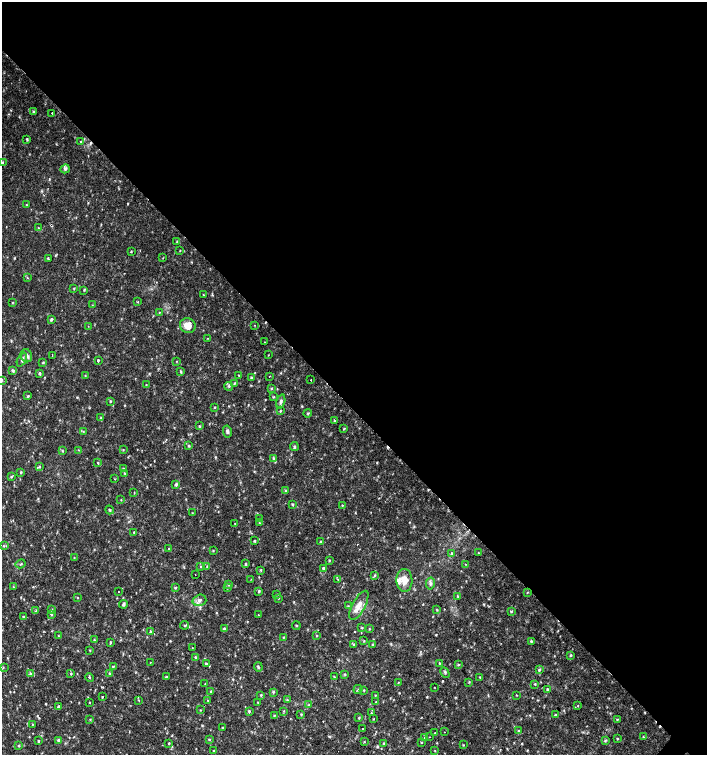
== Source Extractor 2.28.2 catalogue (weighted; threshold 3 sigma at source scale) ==
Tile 3 of 4 x 4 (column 3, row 1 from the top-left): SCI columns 3045-4453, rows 4517-6022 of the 6023 x 6029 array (HDU 1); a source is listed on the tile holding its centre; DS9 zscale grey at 2 x 2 block average (1 PNG px = mean of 2 x 2 image px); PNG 709 x 757 px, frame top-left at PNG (2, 2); each listed source drawn as its Kron ellipse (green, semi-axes under 4 px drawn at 4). Shown black and unused: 54% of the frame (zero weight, under 2 of 3 exposures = <1% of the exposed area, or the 3 px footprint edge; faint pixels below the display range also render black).
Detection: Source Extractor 2.28.2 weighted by HDU 2 'WHT'; one run over the whole footprint, this tile lists its part. Background 0.0332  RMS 0.0036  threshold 0.0164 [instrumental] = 3 sigma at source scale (4.5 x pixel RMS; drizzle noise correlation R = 1.50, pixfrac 1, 0.0396/0.0396 arcsec/px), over >= 5 px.
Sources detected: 229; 6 cosmic-ray / hot-pixel residue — neither listed nor drawn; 2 inside a brighter listed object's ellipse — not listed separately; the other 221 listed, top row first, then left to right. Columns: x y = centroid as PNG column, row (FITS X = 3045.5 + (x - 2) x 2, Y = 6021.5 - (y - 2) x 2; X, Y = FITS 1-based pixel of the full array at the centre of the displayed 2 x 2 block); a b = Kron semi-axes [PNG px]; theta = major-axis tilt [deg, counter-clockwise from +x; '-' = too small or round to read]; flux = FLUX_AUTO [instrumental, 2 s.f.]
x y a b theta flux
33 112 3 2 - 0.77
52 113 2 2 - 0.76
27 140 4 2 - 0.78
81 142 3 2 - 0.97
2 162 4 3 - 0.88
65 169 5 4 - 2
26 205 2 2 - 0.55
38 228 3 2 - 0.67
177 241 3 2 - 0.6
131 251 3 2 - 0.69
180 251 3 2 - 0.42
48 258 4 2 - 1
163 258 3 2 - 0.38
27 278 3 2 - 0.99
74 289 4 2 - 0.63
84 290 3 3 - 0.68
203 295 3 2 - 0.45
12 302 4 2 - 0.64
137 302 3 2 - 0.54
92 305 3 2 - 0.37
159 312 3 2 - 0.48
51 319 3 2 - 1.8
254 325 3 2 - 0.38
88 326 3 2 - 0.35
188 326 8 7 - 9.5
207 338 3 2 - 0.34
264 342 2 2 - 1.1
52 355 2 2 - 0.38
268 355 3 2 - 0.35
26 356 7 5 -68 3.4
22 360 7 3 64 2.1
98 360 3 2 - 0.99
177 361 3 2 - 0.44
43 363 3 2 - 0.76
13 371 4 4 - 1.3
181 372 4 3 - 0.95
39 374 4 3 - 1.1
85 375 3 2 - 0.53
239 375 3 2 - 0.49
269 376 2 2 - 0.91
252 378 4 3 - 0.82
2 380 4 3 - 0.86
311 380 2 2 - 0.54
234 383 3 2 - 0.69
146 385 3 2 - 0.45
228 386 5 2 - 1
272 388 3 2 - 0.63
28 396 3 3 - 1
273 397 4 2 - 0.72
110 401 3 2 - 0.62
281 401 7 4 74 2.1
215 408 3 2 - 0.66
280 411 4 2 - 0.64
308 413 4 2 - 0.81
101 418 3 3 - 0.82
334 420 3 2 - 0.57
199 426 3 2 - 0.77
344 429 4 2 - 0.7
83 431 3 2 - 0.57
227 431 6 4 -78 1.8
189 446 4 3 - 0.91
294 447 4 4 - 1.2
62 450 4 2 - 0.73
79 450 3 2 - 0.61
123 450 3 2 - 0.59
273 459 4 3 - 1.2
98 463 3 2 - 0.64
39 467 3 3 - 0.68
123 469 4 3 - 0.8
21 473 3 2 - 0.69
124 473 3 2 - 0.55
11 477 3 3 - 0.83
115 479 3 2 - 0.42
176 484 4 3 - 1.4
286 491 3 2 - 0.69
134 493 3 2 - 0.45
121 500 3 2 - 0.49
293 505 4 2 - 0.86
342 505 3 2 - 0.75
110 510 4 2 - 0.95
192 513 3 2 - 0.51
260 519 3 2 - 0.61
235 523 3 2 - 0.34
259 523 4 2 - 0.68
134 532 3 2 - 0.5
254 541 4 2 - 0.89
320 542 2 2 - 0.84
3 546 3 2 - 0.61
169 549 2 2 - 0.5
213 550 3 2 - 0.56
451 553 4 3 - 0.84
479 553 3 2 - 0.61
74 558 3 2 - 0.43
329 560 3 3 - 0.65
21 564 5 2 - 0.64
245 564 3 2 - 0.7
465 564 2 2 - 0.5
200 566 3 2 - 0.5
207 566 3 2 - 0.63
324 568 4 3 - 1
260 570 4 3 - 0.77
195 575 2 2 - 0.26
374 575 3 3 - 0.9
251 579 3 2 - 0.33
338 580 3 2 - 0.55
404 580 11 8 -87 9.4
430 584 6 4 79 2
229 585 4 3 - 1.1
13 587 3 2 - 0.53
175 588 4 2 - 0.7
227 588 4 2 - 0.83
259 591 3 3 - 0.99
118 592 2 2 - 0.27
527 592 3 2 - 0.51
277 594 3 2 - 0.56
458 596 3 2 - 0.75
78 598 3 2 - 0.45
278 598 4 2 - 0.65
199 600 7 5 16 3.3
123 604 4 2 - 1.4
359 605 16 6 61 7.9
348 606 3 2 - 0.54
52 610 3 3 - 0.81
437 610 3 2 - 0.65
35 611 3 2 - 0.48
511 611 4 2 - 0.9
51 614 3 3 - 0.76
258 615 3 2 - 0.39
23 617 4 2 - 0.85
185 625 4 3 - 1
296 626 4 3 - 0.95
224 628 4 3 - 0.91
362 628 3 2 - 0.65
369 629 3 2 - 0.55
150 632 3 2 - 0.86
59 636 3 2 - 0.6
317 636 3 2 - 0.66
283 637 3 2 - 0.61
94 640 4 2 - 0.82
364 641 3 2 - 0.43
531 641 3 3 - 0.94
110 642 4 2 - 0.83
354 645 3 2 - 0.7
373 645 3 3 - 0.66
192 648 2 2 - 0.34
90 650 3 2 - 0.5
571 655 3 3 - 0.97
195 657 4 3 - 0.85
150 662 2 2 - 0.33
439 663 4 2 - 0.69
206 664 4 2 - 1.1
459 665 4 2 - 0.82
113 666 3 2 - 0.66
258 667 5 3 - 1
3 668 3 2 - 0.52
539 670 4 3 - 1.1
445 672 5 3 - 1.3
30 673 3 2 - 0.64
71 674 3 2 - 0.56
110 674 3 3 - 0.94
345 674 3 3 - 0.73
90 677 4 3 - 0.9
166 677 3 2 - 0.68
334 677 4 2 - 0.76
480 677 3 2 - 0.69
398 682 3 2 - 0.43
469 682 3 2 - 0.51
205 684 2 2 - 0.44
535 684 3 3 - 0.76
434 687 2 2 - 0.33
358 689 5 2 - 0.82
364 690 3 2 - 0.67
547 690 3 3 - 1.9
211 691 4 3 - 0.88
273 692 3 3 - 0.92
261 695 4 2 - 0.78
375 695 3 2 - 0.47
516 695 3 2 - 0.46
102 697 2 2 - 0.64
139 700 3 2 - 0.64
208 700 3 2 - 0.48
287 700 3 2 - 0.66
90 702 2 2 - 0.5
258 702 3 2 - 0.44
376 702 3 2 - 0.35
309 705 3 2 - 0.63
578 705 2 2 - 0.42
58 707 3 3 - 1.1
200 710 3 2 - 0.6
249 711 3 3 - 1
284 711 3 2 - 0.53
371 713 3 2 - 0.56
301 714 3 2 - 0.68
274 715 3 2 - 0.63
555 715 3 2 - 0.59
359 718 3 2 - 0.62
90 719 3 2 - 0.59
374 719 3 2 - 0.48
617 719 3 3 - 0.76
32 724 3 2 - 0.55
223 728 3 2 - 0.72
363 729 2 2 - 1.2
518 731 3 2 - 0.74
444 732 2 2 - 0.33
435 733 3 2 - 0.5
430 737 2 2 - 0.29
643 737 3 2 - 0.56
425 738 4 3 - 0.93
617 738 4 2 - 0.57
209 739 4 2 - 0.72
59 740 4 3 - 1.5
38 741 3 2 - 0.7
364 741 3 2 - 0.47
605 741 4 3 - 1
169 743 3 2 - 0.61
384 743 3 3 - 0.65
421 743 3 2 - 0.48
463 745 3 2 - 0.45
19 746 3 2 - 0.71
435 750 3 2 - 0.48
214 751 3 2 - 0.63
Isophote crosses this tile's border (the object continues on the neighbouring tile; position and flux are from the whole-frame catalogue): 2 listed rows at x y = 2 162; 2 380
Diffuse or blended objects may show on this block-average render without a row.